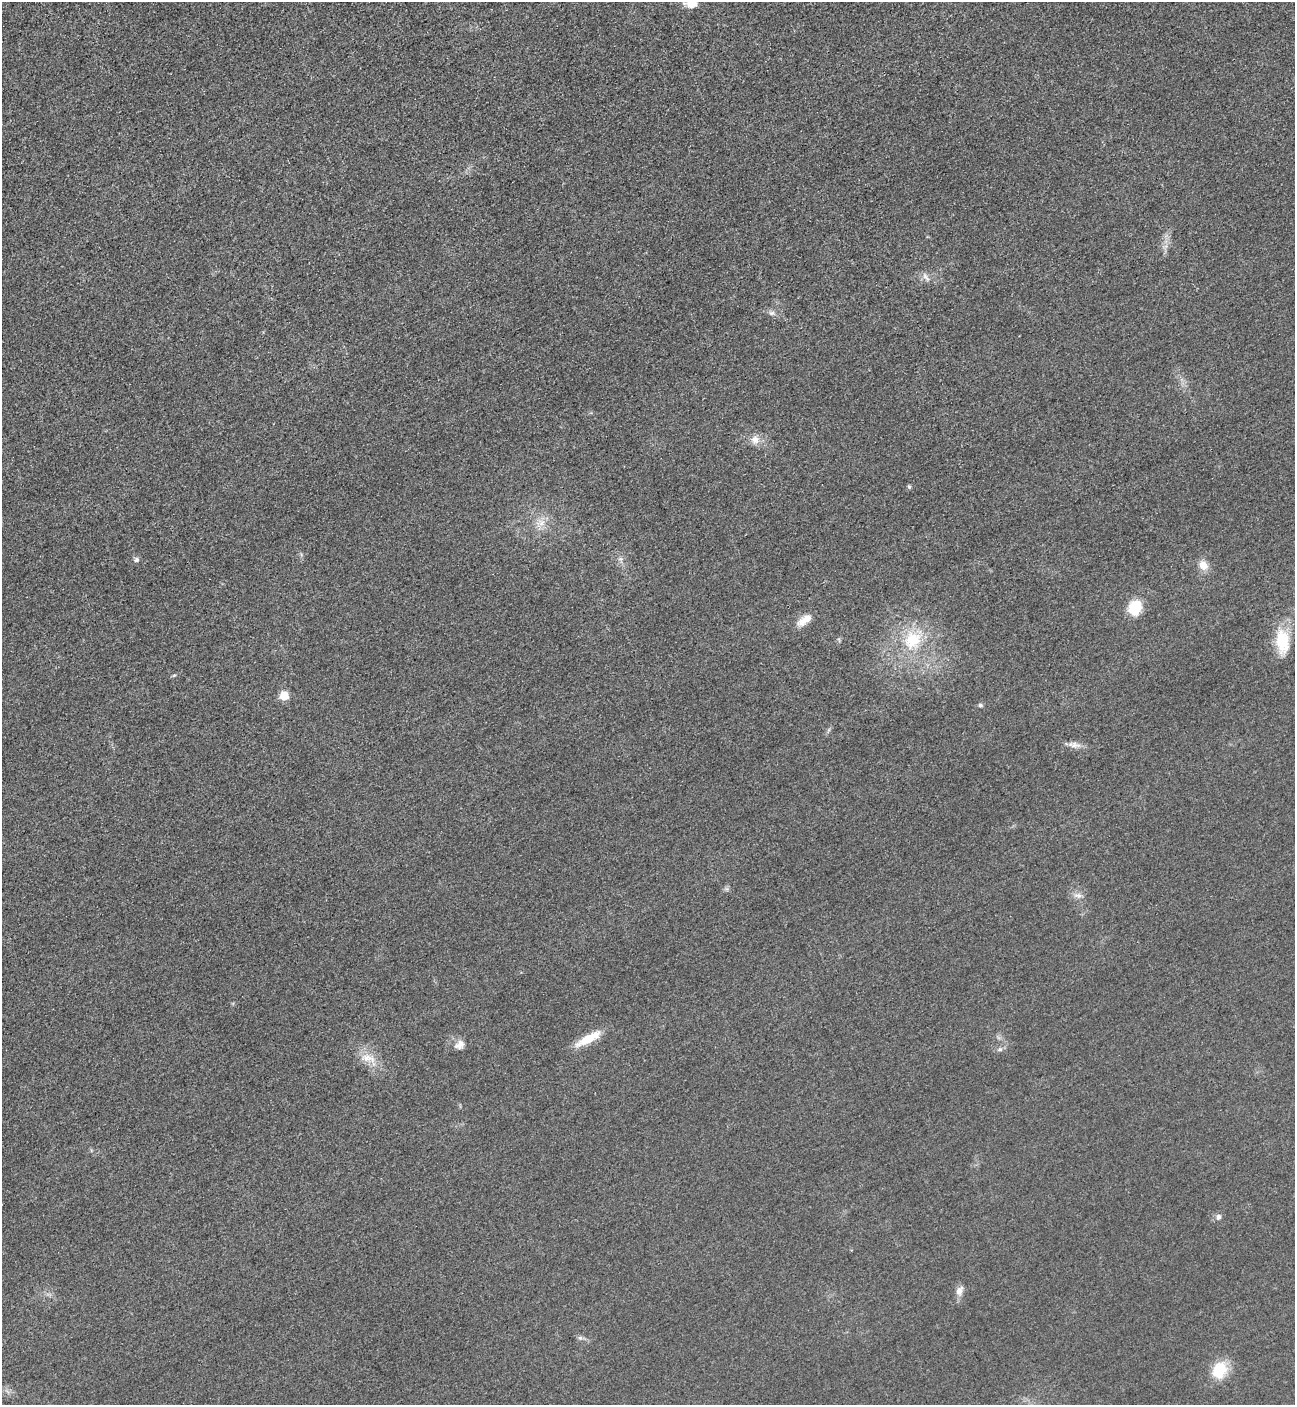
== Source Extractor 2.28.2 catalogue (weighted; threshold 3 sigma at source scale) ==
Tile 11 of 4 x 4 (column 3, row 3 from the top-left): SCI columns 2888-4180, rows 1470-2872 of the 5669 x 5701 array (HDU 1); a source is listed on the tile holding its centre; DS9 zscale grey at full resolution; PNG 1297 x 1407 px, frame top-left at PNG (2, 2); no overlay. Shown black and unused: <1% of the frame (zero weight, under 3 of 5 exposures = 4% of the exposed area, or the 3 px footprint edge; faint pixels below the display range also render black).
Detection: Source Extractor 2.28.2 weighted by HDU 2 'WHT'; one run over the whole footprint, this tile lists its part. Background 0.0193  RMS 0.0052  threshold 0.0234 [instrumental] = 3 sigma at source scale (4.5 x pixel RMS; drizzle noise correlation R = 1.50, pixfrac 1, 0.05/0.05 arcsec/px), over >= 5 px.
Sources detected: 25; all 25 listed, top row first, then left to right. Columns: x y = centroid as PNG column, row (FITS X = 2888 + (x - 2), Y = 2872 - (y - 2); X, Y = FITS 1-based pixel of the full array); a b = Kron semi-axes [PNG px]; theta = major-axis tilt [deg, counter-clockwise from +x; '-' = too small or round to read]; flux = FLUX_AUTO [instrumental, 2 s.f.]
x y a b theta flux
691 3 17 13 -2 7
925 276 9 6 -58 2
771 313 8 5 -23 1.5
755 440 12 11 - 4.1
909 487 5 4 - 0.89
541 523 10 6 28 3.2
621 559 7 5 -43 1.2
136 560 8 7 - 1.3
1203 565 12 10 -48 5.4
1135 607 13 11 70 16
804 620 21 9 35 5.6
912 640 30 24 55 25
1282 641 31 17 -82 17
284 696 6 6 - 13
980 705 5 5 - 0.87
1075 745 16 8 0 3.3
1078 895 13 6 0 2.2
588 1039 34 9 29 11
460 1045 14 11 38 3.6
1000 1049 7 5 18 1.2
368 1058 24 11 -12 7.2
1218 1217 8 7 - 1.6
959 1291 14 8 62 3.2
580 1338 7 4 0 1
1219 1370 22 17 64 14
Isophote crosses this tile's border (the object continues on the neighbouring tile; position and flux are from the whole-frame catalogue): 1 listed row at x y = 691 3